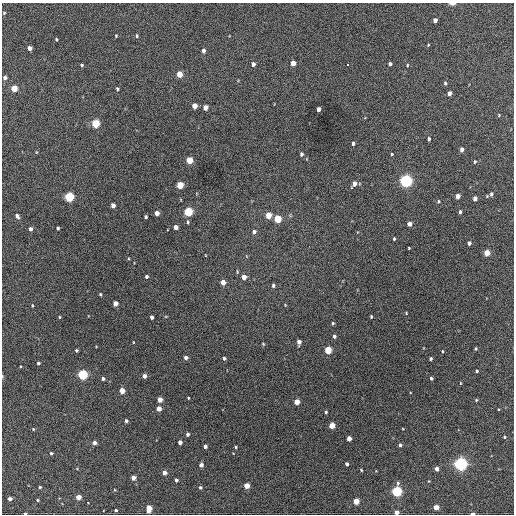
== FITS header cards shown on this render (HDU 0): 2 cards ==
NAXIS1  =                  512 / Axis length
NAXIS2  =                  512 / Axis length

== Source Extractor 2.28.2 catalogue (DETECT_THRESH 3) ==
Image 512 x 512 px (HDU 0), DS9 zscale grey, 1 PNG px = 1 image px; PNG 516 x 516 px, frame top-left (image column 1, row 512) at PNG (2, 3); no overlay
Background 441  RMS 20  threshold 61.3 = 3 sigma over >= 5 px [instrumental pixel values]
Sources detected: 133; all 133 listed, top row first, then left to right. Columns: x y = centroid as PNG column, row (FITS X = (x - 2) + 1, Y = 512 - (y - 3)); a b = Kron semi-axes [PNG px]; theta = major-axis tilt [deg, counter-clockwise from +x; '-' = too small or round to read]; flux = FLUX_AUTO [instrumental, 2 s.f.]
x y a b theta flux
452 4 5 2 - 5900
4 13 4 3 - 1400
435 20 4 4 - 5400
116 36 4 3 - 1200
137 36 5 4 - 1800
56 39 3 2 - 1500
428 45 4 3 - 1000
29 48 4 4 - 7000
203 51 5 4 - 4700
293 63 4 4 - 15000
253 64 4 4 - 4900
348 64 3 2 - 2600
390 64 4 3 - 2900
82 65 3 3 - 1700
407 65 4 3 - 1100
179 74 5 4 - 23000
5 78 5 4 - 4700
445 83 5 3 - 1900
14 88 4 4 - 29000
117 89 4 3 - 2000
449 93 4 4 - 6500
194 106 5 4 - 14000
205 108 5 4 - 10000
318 109 4 3 - 5400
499 115 4 3 - 1200
95 124 5 4 - 69000
429 139 4 3 - 2900
353 143 5 4 - 2500
462 149 5 4 - 5800
36 152 4 3 - 1000
301 154 4 3 - 3300
392 154 4 3 - 1400
189 160 5 4 - 38000
475 162 5 4 - 1900
406 181 5 5 - 390000
354 184 6 4 59 7800
180 185 5 4 - 39000
491 194 6 4 75 3700
458 196 4 4 - 9200
69 197 5 5 - 120000
475 198 4 4 - 6900
438 201 5 3 - 1700
113 205 4 4 - 8400
188 212 5 4 - 90000
460 212 4 3 - 2600
157 213 4 4 - 11000
268 215 5 4 - 25000
17 216 5 4 - 4100
146 217 3 3 - 2200
277 219 5 4 - 50000
188 222 6 3 -84 1600
409 224 4 4 - 8800
175 227 4 4 - 8600
58 228 4 3 - 2400
30 229 4 4 - 4800
254 232 5 5 - 4900
394 239 3 3 - 1500
469 243 4 3 - 3400
409 248 3 2 - 990
487 253 4 4 - 25000
146 276 3 3 - 2800
244 277 4 4 - 12000
223 282 4 4 - 13000
273 286 4 4 - 2800
100 294 3 3 - 1800
115 303 4 4 - 11000
32 305 3 3 - 1200
285 305 3 3 - 960
406 313 3 2 - 980
371 316 3 3 - 1600
59 317 3 2 - 1300
152 317 4 3 - 4400
333 323 3 3 - 1800
334 336 4 4 - 2800
133 342 3 2 - 890
299 342 5 4 - 8100
263 344 4 4 - 1300
476 349 3 3 - 1500
76 350 3 3 - 2200
328 350 4 4 - 45000
442 351 3 3 - 1200
186 358 4 4 - 5100
224 358 4 3 - 3000
430 359 3 3 - 2300
38 363 3 3 - 2800
477 371 3 3 - 1900
82 375 5 5 - 160000
2 376 5 3 - 1300
144 376 4 4 - 6600
431 378 3 3 - 2000
103 379 4 3 - 2700
460 383 4 3 - 980
122 391 4 4 - 20000
188 398 3 2 - 1100
160 400 4 4 - 12000
476 400 4 3 - 1400
297 402 4 4 - 19000
159 409 4 4 - 13000
326 412 4 3 - 2300
126 421 4 4 - 2700
332 425 4 4 - 27000
33 429 4 3 - 1200
187 434 4 3 - 3600
504 437 4 3 - 1500
349 438 4 4 - 12000
180 442 4 4 - 7000
94 443 4 4 - 6600
400 445 4 4 - 3400
205 446 4 3 - 4800
235 447 3 3 - 1600
51 453 3 3 - 1800
347 464 4 3 - 4200
460 464 5 5 - 440000
201 465 4 4 - 6900
437 469 4 4 - 8300
361 470 4 3 - 1400
164 473 4 4 - 11000
133 478 4 4 - 12000
176 480 4 3 - 3300
246 486 4 4 - 20000
40 487 3 3 - 1600
200 487 4 4 - 2100
397 491 5 4 - 160000
78 497 4 4 - 15000
10 499 4 3 - 7000
37 500 3 3 - 1400
356 501 4 4 - 29000
436 507 4 4 - 17000
149 509 7 4 86 16000
116 510 3 3 - 2100
397 512 4 4 - 9800
25 513 3 2 - 1900
472 513 4 2 - 5200
At the frame edge (FLAGS 8, measured only in part): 5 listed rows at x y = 452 4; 2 376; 397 512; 25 513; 472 513